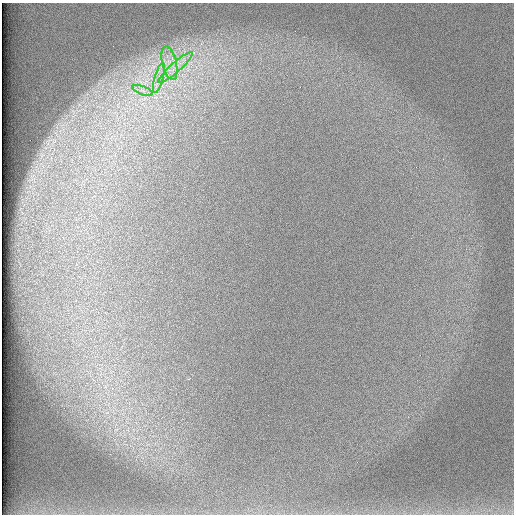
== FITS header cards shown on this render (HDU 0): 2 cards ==
NAXIS1  =                  512 /
NAXIS2  =                  512 /

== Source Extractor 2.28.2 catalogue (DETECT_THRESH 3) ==
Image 512 x 512 px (HDU 0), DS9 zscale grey, 1 PNG px = 1 image px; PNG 516 x 516 px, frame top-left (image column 1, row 512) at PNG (2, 3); each listed source drawn as its Kron ellipse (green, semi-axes under 4 px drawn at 4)
Background 97.4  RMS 2.9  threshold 8.67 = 3 sigma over >= 5 px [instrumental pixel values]
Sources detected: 4; all 4 listed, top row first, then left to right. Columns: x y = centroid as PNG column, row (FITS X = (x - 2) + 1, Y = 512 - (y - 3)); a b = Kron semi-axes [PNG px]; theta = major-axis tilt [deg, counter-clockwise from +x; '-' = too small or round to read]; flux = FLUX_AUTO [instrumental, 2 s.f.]
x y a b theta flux
169 63 17 7 -76 2300
176 67 22 5 41 2200
159 78 15 4 74 1400
143 90 10 3 -21 670